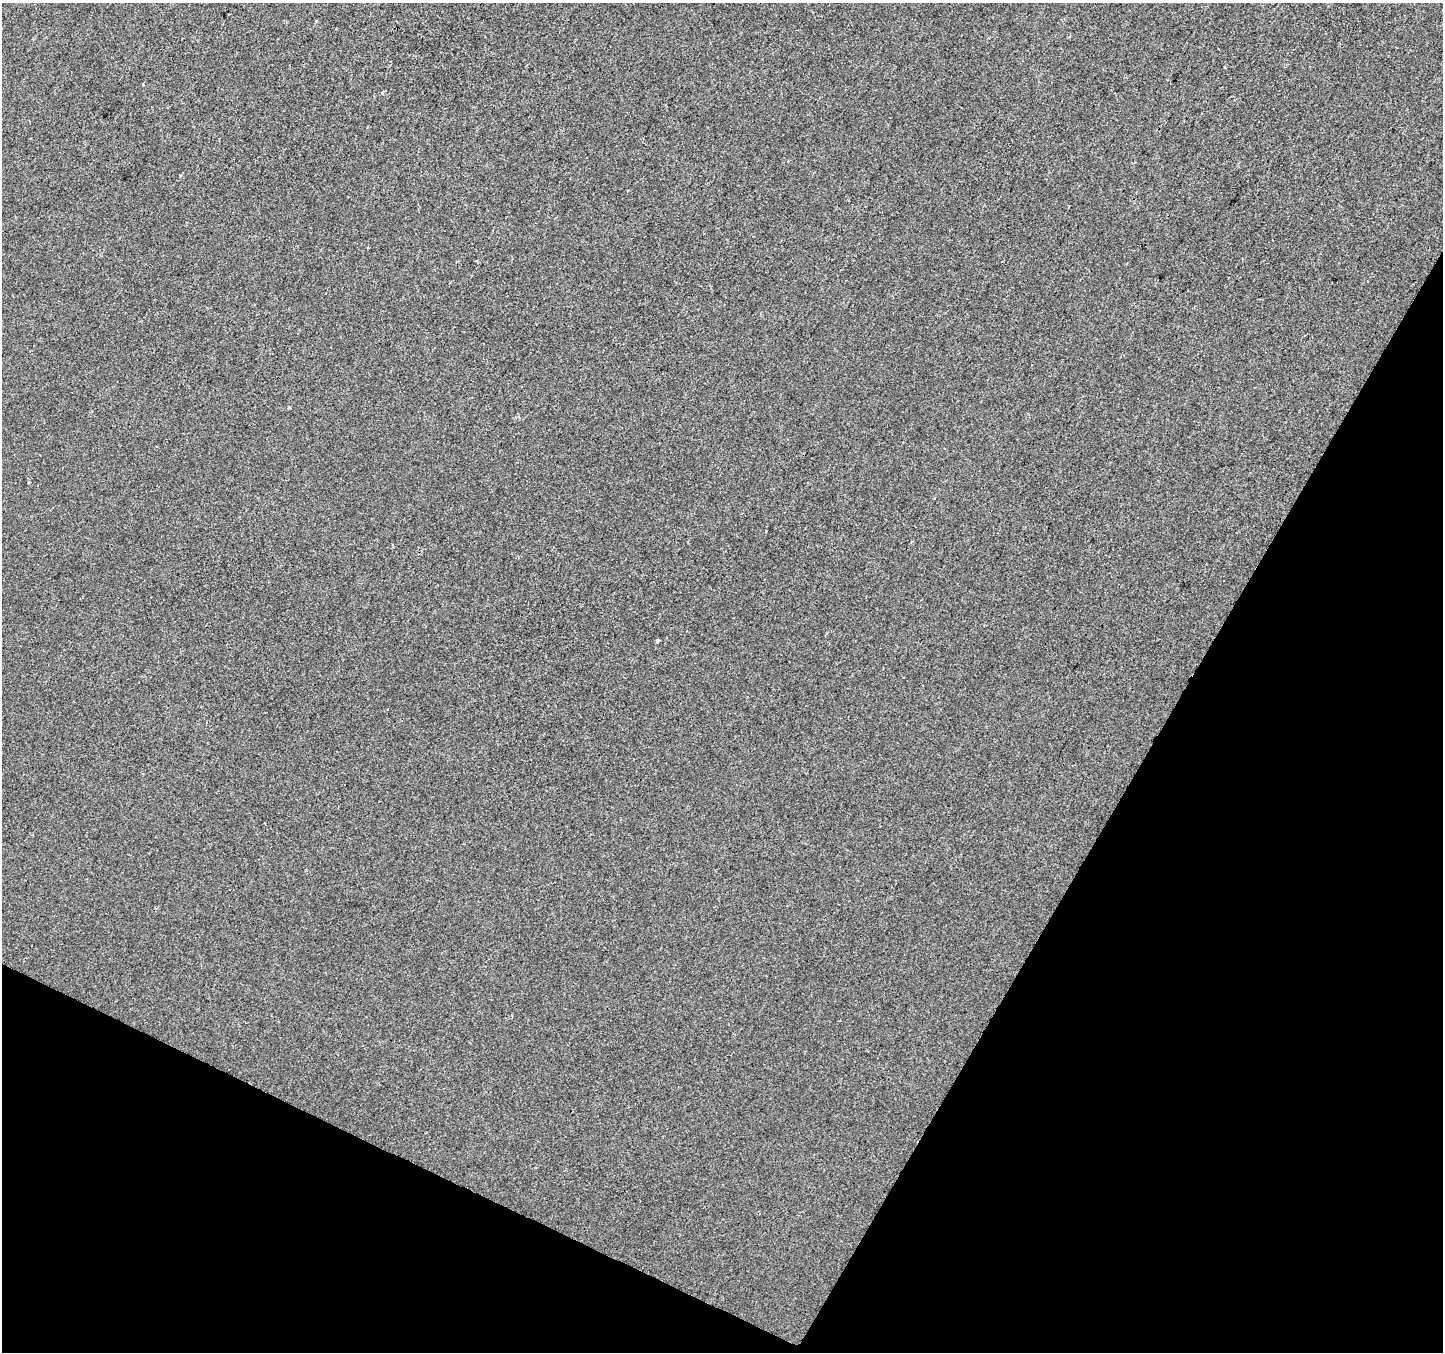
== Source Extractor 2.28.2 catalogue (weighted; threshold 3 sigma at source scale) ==
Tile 15 of 4 x 4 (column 3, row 4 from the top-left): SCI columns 2889-4329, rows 265-1614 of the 5770 x 5865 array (HDU 1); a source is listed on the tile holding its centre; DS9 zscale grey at full resolution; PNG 1445 x 1354 px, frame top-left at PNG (2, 3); no overlay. Shown black and unused: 26% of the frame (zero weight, under 2 of 3 exposures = <1% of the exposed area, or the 3 px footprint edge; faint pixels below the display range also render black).
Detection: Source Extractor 2.28.2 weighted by HDU 2 'WHT'; one run over the whole footprint, this tile lists its part. Background -6.54e-04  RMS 0.0041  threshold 0.0185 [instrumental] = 3 sigma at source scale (4.5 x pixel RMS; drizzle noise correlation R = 1.50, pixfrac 1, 0.0396/0.0396 arcsec/px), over >= 5 px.
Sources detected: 3; all 3 listed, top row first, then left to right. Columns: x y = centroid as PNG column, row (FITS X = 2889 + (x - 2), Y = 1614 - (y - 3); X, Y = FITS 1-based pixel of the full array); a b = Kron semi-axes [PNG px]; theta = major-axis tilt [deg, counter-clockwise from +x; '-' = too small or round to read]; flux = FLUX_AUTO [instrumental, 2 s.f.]
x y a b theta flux
1068 207 3 2 - 0.54
289 408 5 3 - 0.44
657 641 3 3 - 1.2